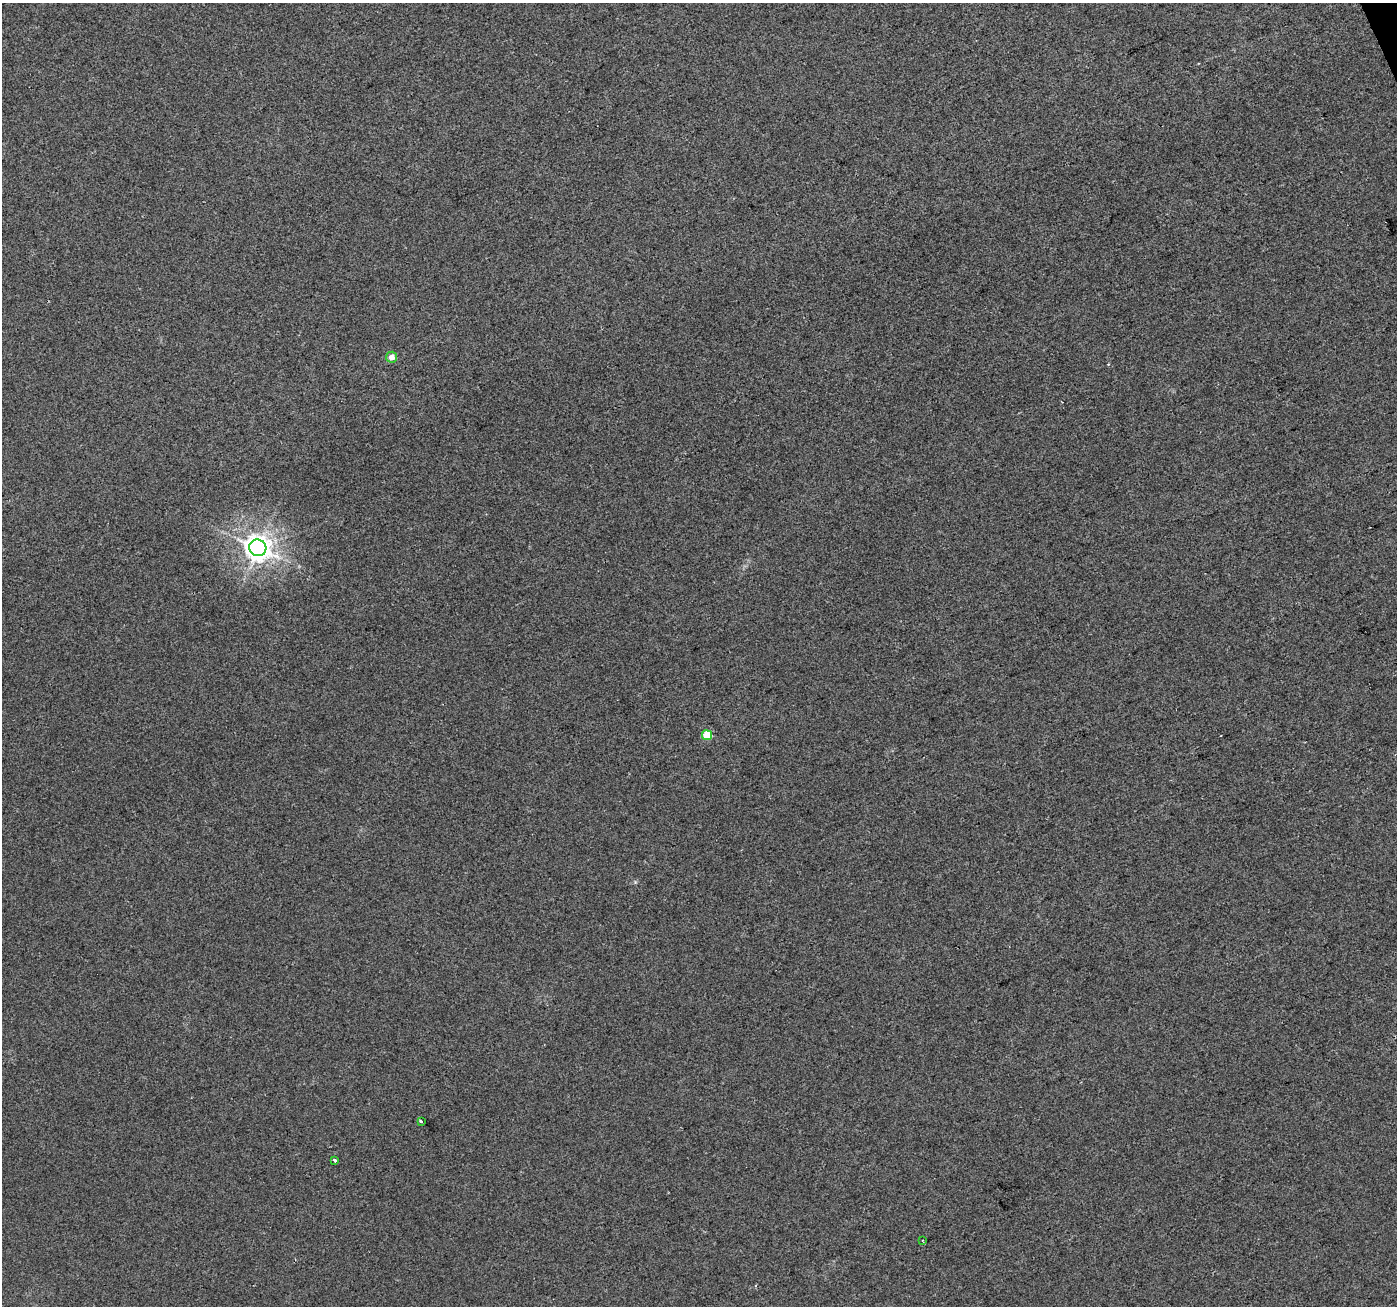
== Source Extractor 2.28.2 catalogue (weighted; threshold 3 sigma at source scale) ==
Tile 10 of 4 x 4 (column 2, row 3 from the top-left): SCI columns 1398-2792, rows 1443-2746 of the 5583 x 5434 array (HDU 1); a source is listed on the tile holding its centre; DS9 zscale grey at full resolution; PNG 1399 x 1308 px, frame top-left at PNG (2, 3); each listed source drawn as its Kron ellipse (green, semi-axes under 4 px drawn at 4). Shown black and unused: <1% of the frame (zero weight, under 2 of 3 exposures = <1% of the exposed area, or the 3 px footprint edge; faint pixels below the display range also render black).
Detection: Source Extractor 2.28.2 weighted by HDU 2 'WHT'; one run over the whole footprint, this tile lists its part. Background 0.014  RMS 0.0079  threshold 0.0356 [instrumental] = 3 sigma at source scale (4.5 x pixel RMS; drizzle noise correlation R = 1.50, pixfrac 1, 0.0396/0.0396 arcsec/px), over >= 5 px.
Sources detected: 7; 1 cosmic-ray / hot-pixel residue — neither listed nor drawn; the other 6 listed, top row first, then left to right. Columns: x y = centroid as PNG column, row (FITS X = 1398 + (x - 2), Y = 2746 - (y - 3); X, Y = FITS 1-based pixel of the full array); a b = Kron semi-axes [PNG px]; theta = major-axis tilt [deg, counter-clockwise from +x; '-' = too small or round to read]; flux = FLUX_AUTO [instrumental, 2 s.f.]
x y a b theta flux
392 357 5 5 - 7
258 548 9 8 - 980
707 735 5 5 - 28
421 1121 3 3 - 2.5
334 1160 3 3 - 3.8
923 1241 3 2 - 0.63